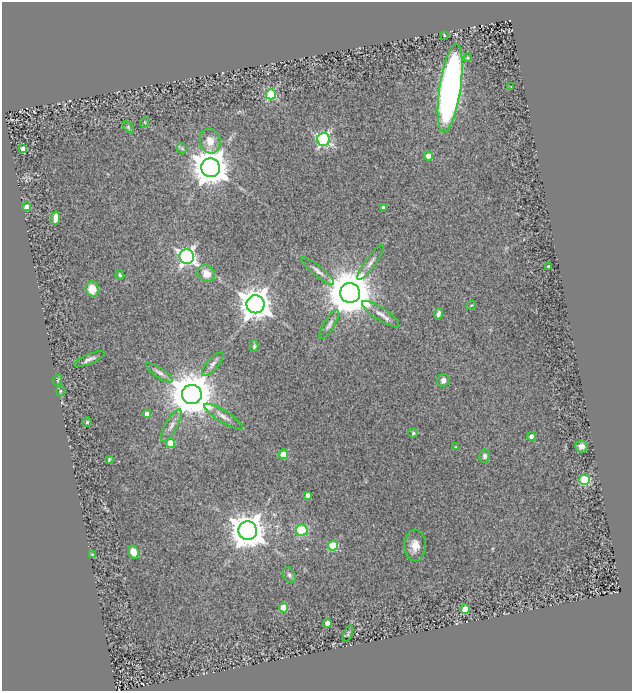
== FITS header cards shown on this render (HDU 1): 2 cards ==
NAXIS1  =                  630
NAXIS2  =                  689

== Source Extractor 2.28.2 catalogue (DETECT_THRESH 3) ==
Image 630 x 689 px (HDU 1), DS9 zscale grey, 1 PNG px = 1 image px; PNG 634 x 693 px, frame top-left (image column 1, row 689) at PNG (2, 2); each listed source drawn as its Kron ellipse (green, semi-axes under 4 px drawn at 4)
Background 0.51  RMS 0.12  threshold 0.362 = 3 sigma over >= 5 px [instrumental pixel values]
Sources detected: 62; all 62 listed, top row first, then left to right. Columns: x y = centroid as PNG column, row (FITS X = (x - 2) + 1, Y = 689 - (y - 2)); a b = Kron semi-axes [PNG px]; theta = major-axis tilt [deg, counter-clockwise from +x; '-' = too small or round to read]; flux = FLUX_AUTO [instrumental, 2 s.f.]
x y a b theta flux
444 35 3 2 - 7.5
468 58 4 4 - 9.1
511 87 3 2 - 5.4
450 88 44 10 81 3900
271 94 5 5 - 590
145 122 5 3 - 7
128 127 6 4 -46 11
324 140 6 6 - 1700
210 141 12 10 -77 96
182 148 5 5 - 12
23 149 4 4 - 46
428 156 4 4 - 120
211 168 9 9 - 20000
27 207 4 4 - 48
383 208 4 4 - 34
56 218 6 4 79 73
187 257 7 7 - 3000
370 263 20 5 54 46
548 266 3 2 - 9.5
318 271 20 5 -39 44
206 274 9 8 - 94
120 275 4 3 - 12
92 289 7 6 - 120
350 293 10 10 - 38000
255 304 9 9 - 13000
471 305 5 3 - 7.6
381 314 21 6 -32 59
438 314 6 3 78 21
329 325 16 5 59 31
254 346 6 4 89 13
89 359 16 5 22 34
213 364 15 5 49 37
159 373 16 5 -34 32
58 380 6 3 71 10
443 380 6 6 - 38
60 391 5 3 - 9.9
192 395 10 9 - 34000
147 414 4 4 - 35
223 417 22 6 -32 50
87 422 5 5 - 9.9
171 425 18 6 61 48
413 433 5 4 - 12
531 436 4 4 - 54
170 443 4 4 - 210
581 446 6 6 - 50
456 447 4 3 - 6.7
283 454 4 4 - 190
485 456 7 5 78 23
109 459 4 2 - 8.8
585 480 5 5 - 540
308 495 4 4 - 35
302 530 6 5 - 400
248 531 9 9 - 17000
415 545 16 11 -89 91
333 546 5 5 - 410
133 552 7 5 -62 72
93 555 4 3 - 17
289 575 8 6 -62 19
284 608 4 4 - 200
465 609 5 4 - 210
327 623 4 4 - 44
348 634 9 3 68 11